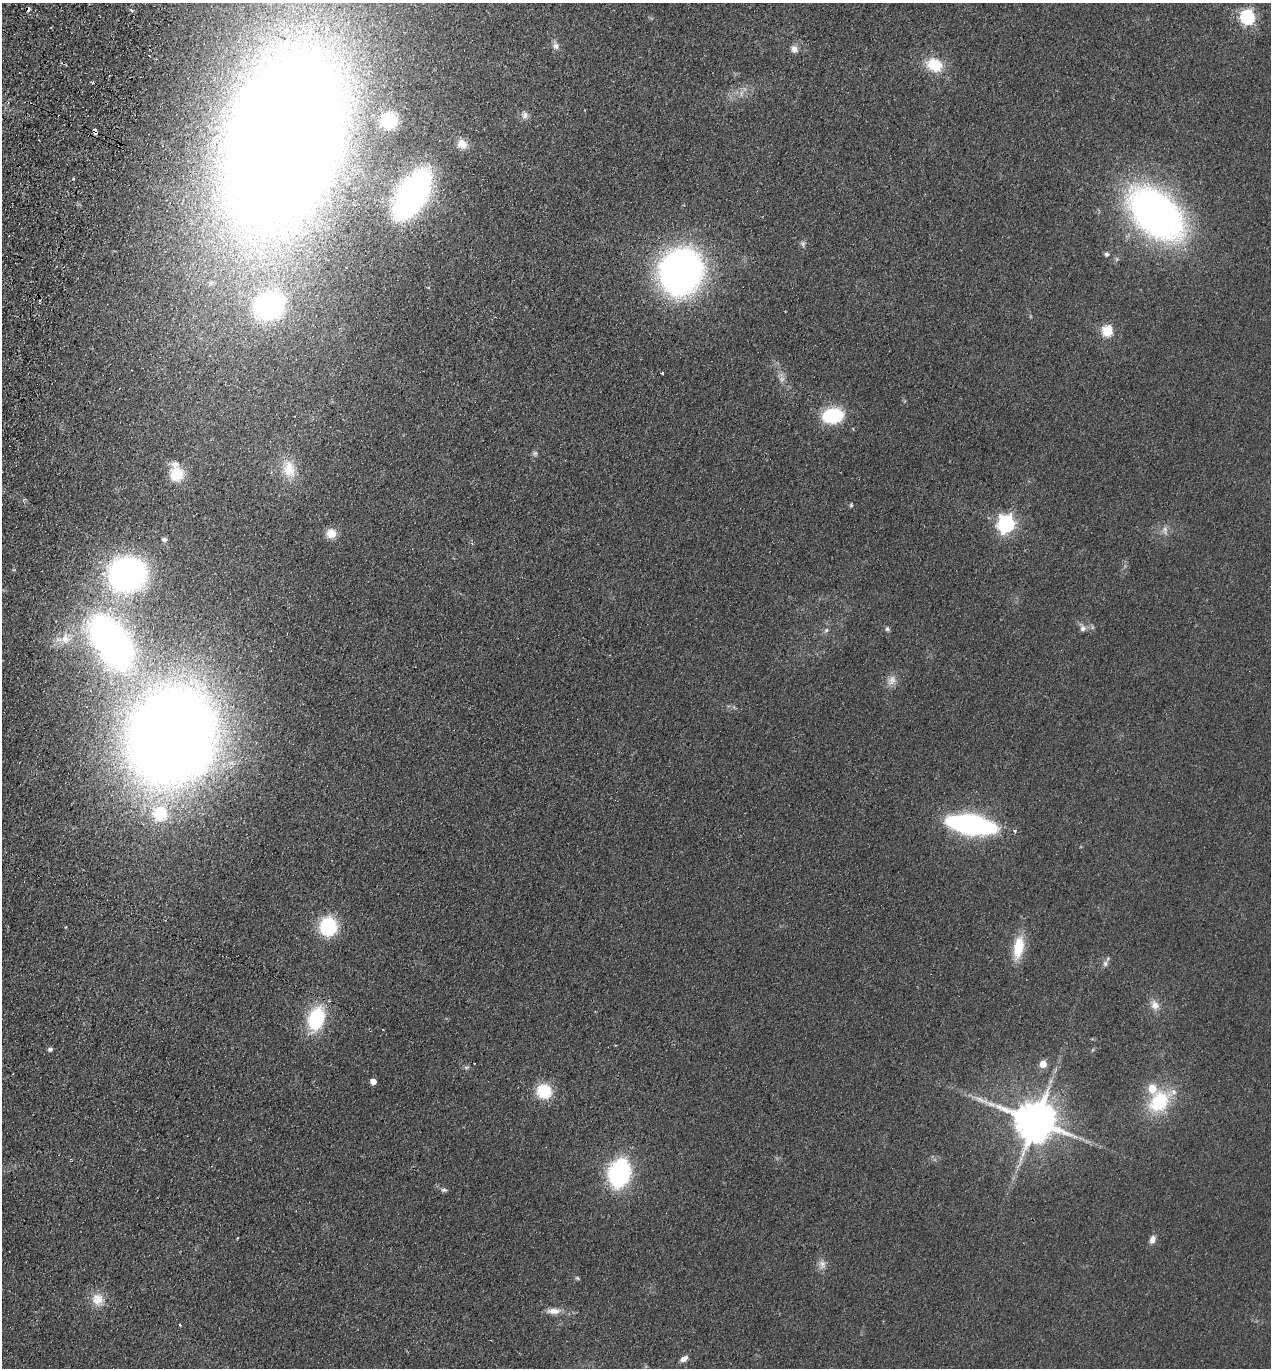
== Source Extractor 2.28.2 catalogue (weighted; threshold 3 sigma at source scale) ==
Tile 11 of 4 x 4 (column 3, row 3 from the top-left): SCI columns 2728-3996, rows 1391-2756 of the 5585 x 5513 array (HDU 1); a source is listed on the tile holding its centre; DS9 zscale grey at full resolution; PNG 1273 x 1370 px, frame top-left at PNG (2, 3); no overlay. Shown black and unused: <1% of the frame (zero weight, under 2 of 3 exposures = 3% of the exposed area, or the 3 px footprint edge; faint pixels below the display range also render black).
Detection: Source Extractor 2.28.2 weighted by HDU 2 'WHT'; one run over the whole footprint, this tile lists its part. Background 0.0489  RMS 0.0093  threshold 0.0417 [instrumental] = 3 sigma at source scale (4.5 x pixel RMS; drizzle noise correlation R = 1.50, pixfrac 1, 0.05/0.05 arcsec/px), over >= 5 px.
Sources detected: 71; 6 cosmic-ray / hot-pixel residue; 1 long thin detection or spike segment (spike, bleed or trail) — not listed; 3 inside a brighter listed object's ellipse — not listed separately; the other 61 listed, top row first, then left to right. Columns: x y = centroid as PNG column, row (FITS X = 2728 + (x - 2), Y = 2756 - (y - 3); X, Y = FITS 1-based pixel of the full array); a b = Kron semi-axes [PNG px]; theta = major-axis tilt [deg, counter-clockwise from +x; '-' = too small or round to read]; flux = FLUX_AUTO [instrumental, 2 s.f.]
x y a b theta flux
131 10 4 3 - 2.8
1248 17 7 7 - 130
556 46 9 8 - 3.9
794 49 9 8 - 4.8
934 65 21 16 -21 25
525 115 10 8 69 4
389 120 14 14 - 37
95 132 5 3 - 20
285 140 135 80 73 3300
462 144 13 12 - 8.8
412 195 30 15 59 540
1156 213 48 29 -43 480
803 244 9 6 -84 2.3
1106 254 6 5 - 2
681 272 27 24 69 630
269 306 22 18 33 230
1108 331 6 5 - 70
663 373 3 2 - 1.2
782 379 7 7 - 3.2
833 416 18 12 8 60
535 453 7 6 - 2
289 469 24 16 -77 21
177 474 15 14 - 24
851 505 5 5 - 1.2
1006 524 7 7 - 330
1165 530 14 5 -80 3.7
331 533 11 10 - 11
164 539 6 5 - 2.5
127 574 26 24 4 360
1083 628 9 8 - 3.7
887 629 6 5 - 1.8
826 630 6 5 - 1.8
65 639 15 13 -84 12
111 642 32 16 -56 620
892 679 10 7 -3 4.7
172 737 65 54 65 2000
160 814 6 6 - 100
971 824 40 14 -10 220
1014 830 4 3 - 2
328 926 18 16 -86 53
1018 947 30 13 80 24
1105 964 9 6 -90 3
1155 1005 14 11 -63 7.5
316 1019 25 16 74 58
50 1049 5 4 - 2.7
1043 1064 5 5 - 14
466 1067 6 4 0 1.7
373 1081 5 5 - 8.2
544 1091 11 11 - 41
1159 1102 31 24 54 51
1036 1121 12 11 - 3600
619 1173 19 14 76 170
444 1190 8 5 -8 2.1
238 1238 3 2 - 0.75
1152 1239 11 7 69 4.8
822 1264 13 9 -79 5.6
577 1278 6 4 -43 1.2
98 1299 17 16 - 13
554 1311 18 8 -1 7.7
180 1325 3 3 - 0.91
684 1359 8 5 31 5.4
Overlapping masked pixels (flux is a lower limit): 1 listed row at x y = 95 132